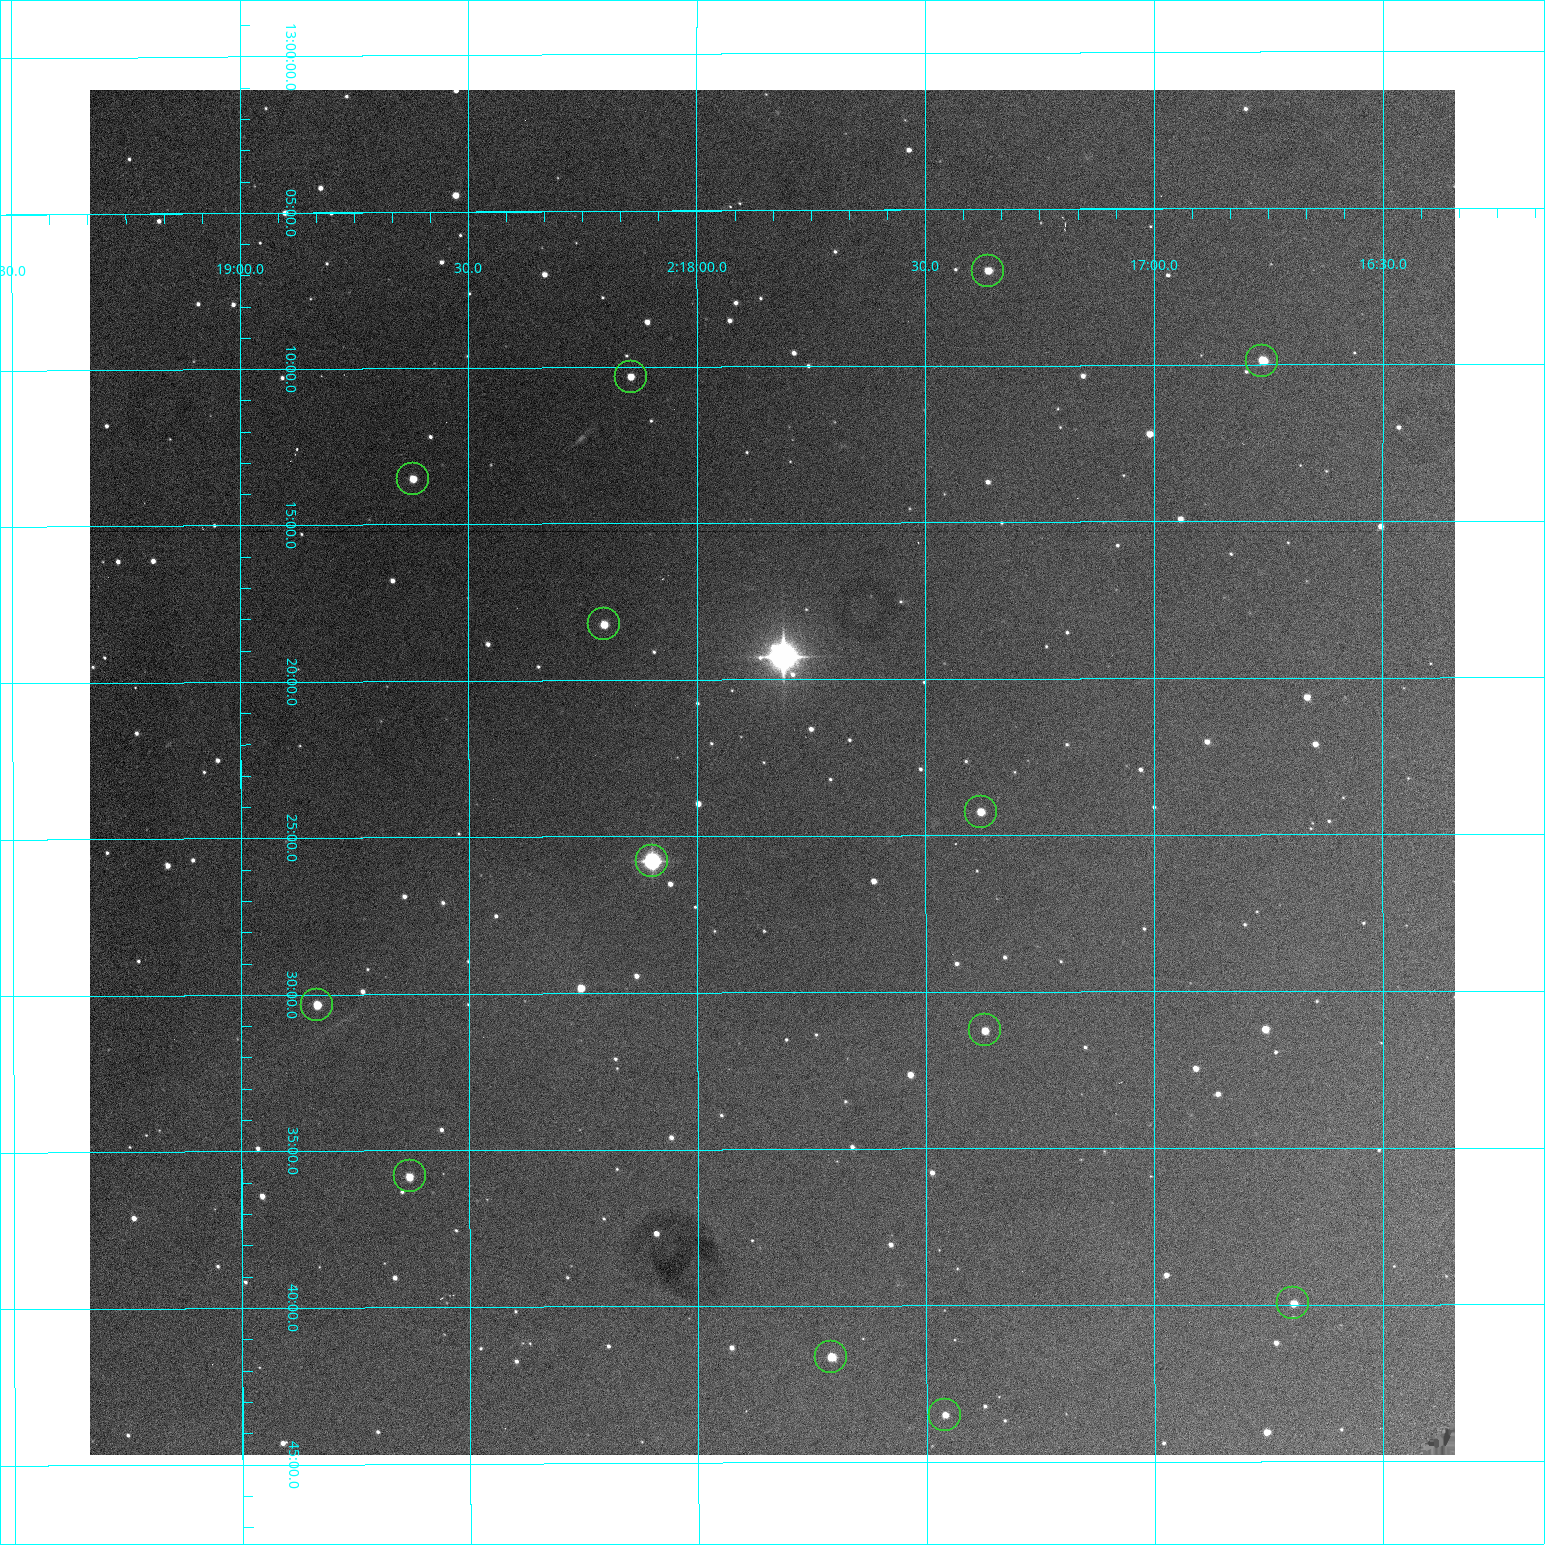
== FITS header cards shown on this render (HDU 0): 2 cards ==
NAXIS1  =                 1365 /fastest changing axis
NAXIS2  =                 1365 /next to fastest changing axis

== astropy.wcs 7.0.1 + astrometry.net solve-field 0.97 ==
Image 1365 x 1365 px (HDU 0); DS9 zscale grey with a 90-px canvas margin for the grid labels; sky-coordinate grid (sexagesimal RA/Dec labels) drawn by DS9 from the SOLVED WCS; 13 Tycho-2 reference stars matched to detected sources circled (green)
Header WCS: RA---TAN-SIP/DEC--TAN-SIP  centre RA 02:17:50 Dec +13:23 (34.46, +13.38 deg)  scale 1.92 arcsec/px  FOV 43.6' x 43.5'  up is -180 deg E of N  parity flipped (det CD > 0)
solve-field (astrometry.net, Tycho-2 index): VERIFIED the header's WCS against the Tycho-2 star catalogue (verified at 3 index scales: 10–13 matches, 0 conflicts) and refined it, rather than solving blind
Solved WCS: RA---TAN-SIP/DEC--TAN-SIP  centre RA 02:17:50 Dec +13:23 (34.46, +13.38 deg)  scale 1.92 arcsec/px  FOV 43.6' x 43.6'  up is -180 deg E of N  parity flipped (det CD > 0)
The solver's refit moves the header's centre by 0.19 arcsec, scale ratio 1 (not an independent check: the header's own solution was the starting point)
Tycho-2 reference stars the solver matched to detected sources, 13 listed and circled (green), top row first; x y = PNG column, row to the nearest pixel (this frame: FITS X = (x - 90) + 1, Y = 1365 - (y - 90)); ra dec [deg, ICRS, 3 dp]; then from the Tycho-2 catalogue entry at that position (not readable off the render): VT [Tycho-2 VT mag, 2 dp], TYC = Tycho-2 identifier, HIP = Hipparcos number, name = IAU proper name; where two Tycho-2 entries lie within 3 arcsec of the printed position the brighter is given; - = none
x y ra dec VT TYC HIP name
988 271 34.341 +13.116 11.78 637-767-1 - -
1262 361 34.191 +13.165 10.78 637-980-1 - -
631 377 34.536 +13.172 12.67 637-944-1 - -
413 479 34.655 +13.226 12.20 637-883-1 - -
604 624 34.551 +13.304 11.62 637-695-1 - -
981 812 34.345 +13.404 11.61 637-1245-1 - -
652 861 34.525 +13.430 7.86 637-948-1 10730 -
317 1005 34.708 +13.505 11.14 637-18-1 - -
985 1030 34.343 +13.520 12.11 637-855-1 - -
410 1176 34.658 +13.597 11.37 637-890-1 - -
1293 1303 34.174 +13.666 12.36 637-601-1 - -
831 1357 34.427 +13.694 11.59 637-1123-1 - -
945 1415 34.365 +13.725 12.20 637-1135-1 - -